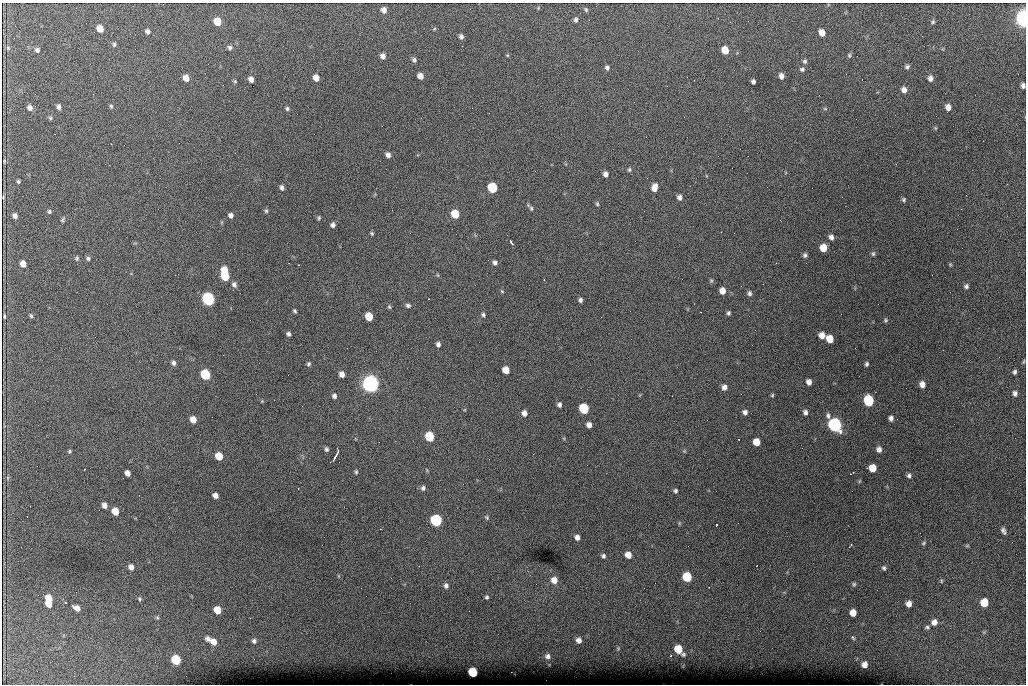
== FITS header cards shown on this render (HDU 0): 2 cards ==
NAXIS1  =                 1024 /fastest changing axis
NAXIS2  =                  682 /next to fastest changing axis

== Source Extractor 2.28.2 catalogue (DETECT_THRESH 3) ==
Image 1024 x 682 px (HDU 0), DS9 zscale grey, 1 PNG px = 1 image px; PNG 1028 x 686 px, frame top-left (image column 1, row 682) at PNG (2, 3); no overlay
Background 3960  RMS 41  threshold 124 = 3 sigma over >= 5 px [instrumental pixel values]
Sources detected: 195; all 195 listed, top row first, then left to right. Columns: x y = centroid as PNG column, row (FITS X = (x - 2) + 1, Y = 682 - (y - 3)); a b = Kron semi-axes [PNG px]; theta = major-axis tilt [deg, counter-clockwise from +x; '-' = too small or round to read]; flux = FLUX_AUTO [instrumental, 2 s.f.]
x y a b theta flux
538 8 6 3 72 2.4e+03
384 10 5 5 - 1.4e+04
586 10 6 4 -74 4.2e+03
1023 18 8 5 -86 1.2e+06
576 20 6 4 82 6.4e+03
217 22 6 6 - 5.4e+04
933 22 5 5 - 4.4e+03
100 29 6 5 - 3.2e+04
434 29 5 4 - 3.2e+03
147 31 5 5 - 8.9e+03
822 33 6 5 - 2.7e+04
461 36 5 5 - 8.1e+03
114 44 7 4 84 5.1e+03
462 46 3 2 - 2.5e+03
8 48 6 5 - 3.8e+03
230 48 6 6 - 7.7e+03
37 50 5 5 - 6.6e+03
725 50 6 5 - 4.1e+04
507 55 5 3 - 2.4e+03
849 55 6 5 - 4.3e+03
383 56 6 5 - 1.2e+04
414 60 6 5 - 6.8e+03
805 61 6 6 - 5.4e+03
907 67 6 6 - 5.8e+03
607 68 6 5 - 6.7e+03
802 69 5 4 - 5.6e+03
420 76 5 5 - 1.9e+04
781 76 6 5 - 1.1e+04
186 78 6 5 - 2.1e+04
316 78 6 5 - 2.2e+04
930 78 6 5 - 1.2e+04
251 79 5 5 - 1.4e+04
235 81 5 5 - 3.2e+03
753 82 4 4 - 7.2e+03
1023 86 6 4 -78 9.1e+03
904 90 7 6 - 1.2e+04
93 94 2 2 - 1.3e+03
111 106 5 4 - 3.9e+03
59 107 5 4 - 8.3e+03
948 107 6 5 - 1.7e+04
30 108 5 5 - 1.1e+04
287 109 5 5 - 5.2e+03
825 109 6 4 -1 3.2e+03
50 118 6 4 -48 3.9e+03
935 128 5 3 - 2.6e+03
983 141 3 2 - 3.1e+03
388 155 5 5 - 1.1e+04
4 161 4 2 - 2.4e+03
629 170 6 5 - 4.7e+03
606 174 5 5 - 1.1e+04
18 181 4 3 - 3.7e+03
654 187 8 6 76 2.2e+04
282 188 5 4 - 7.5e+03
492 188 6 6 - 1.7e+05
3 197 4 2 - 2.3e+03
679 197 6 5 - 1.1e+04
842 197 2 2 - 1.6e+03
904 200 5 5 - 4.5e+03
597 204 6 4 -70 4.0e+03
530 208 11 4 -50 6.4e+03
961 209 3 2 - 2.1e+03
266 211 6 5 - 4.5e+03
49 212 5 4 - 4.7e+03
455 214 6 5 - 7.6e+04
231 215 5 5 - 9.1e+03
15 216 5 5 - 1.0e+04
319 218 5 4 - 3.9e+03
63 220 8 4 51 4.7e+03
333 225 5 4 - 8.1e+03
372 233 5 4 - 3.8e+03
831 237 6 5 - 1.1e+04
511 242 5 2 - 5.6e+03
823 248 6 5 - 4.5e+04
873 254 6 5 - 5.2e+03
805 255 5 5 - 6.4e+03
77 258 6 5 - 4.6e+03
88 258 5 5 - 5.6e+03
495 263 6 5 - 7.7e+03
23 264 6 5 - 2.1e+04
950 264 6 3 -19 2.6e+03
225 270 5 4 - 4.6e+04
438 275 5 3 - 2.4e+03
225 276 8 6 -73 1.1e+05
711 281 5 5 - 3.7e+03
234 284 7 6 - 8.5e+03
966 286 6 6 - 6.6e+03
502 291 5 4 - 3.1e+03
722 291 6 5 - 2.4e+04
750 293 6 5 - 7.1e+03
208 299 7 6 - 6.6e+05
580 300 5 4 - 6.7e+03
408 305 7 5 -15 6.1e+03
389 307 6 4 -68 3.9e+03
295 311 4 3 - 4.4e+03
728 313 5 4 - 5.2e+03
483 315 6 4 -87 5.0e+03
4 316 4 2 - 3.5e+03
31 316 5 4 - 3.9e+03
369 316 6 5 - 7.2e+04
885 320 5 5 - 3.9e+03
288 334 4 4 - 6.4e+03
822 335 6 5 - 2.4e+04
830 339 6 5 - 4.8e+04
438 344 5 5 - 8.8e+03
1024 361 6 3 71 2.7e+03
174 363 6 5 - 8.4e+03
308 364 6 5 - 4.9e+03
867 364 4 3 - 5.4e+03
506 370 6 5 - 3.8e+04
1014 372 4 4 - 5.8e+03
342 374 5 5 - 1.6e+04
205 375 6 6 - 1.9e+05
809 382 5 5 - 1.4e+04
370 384 8 7 - 1.6e+06
922 384 6 5 - 1.9e+04
724 387 6 6 - 1.2e+04
1015 393 5 4 - 8.4e+03
772 395 5 4 - 3.3e+03
334 396 6 5 - 8.2e+03
672 396 2 2 - 1.2e+03
262 401 4 4 - 2.5e+03
869 401 7 6 - 2.3e+05
559 405 5 4 - 8.0e+03
584 409 6 6 - 1.9e+05
745 412 6 5 - 9.5e+03
805 412 6 5 - 8.8e+03
524 413 6 5 - 1.3e+04
891 418 5 4 - 9.6e+03
193 419 6 5 - 2.5e+04
589 425 5 5 - 1.4e+04
835 425 7 6 - 9.3e+05
429 436 6 6 - 1.3e+05
739 439 3 2 - 2.8e+03
756 442 6 5 - 3.7e+04
326 449 5 4 - 5.4e+03
879 449 6 5 - 1.3e+04
69 451 5 4 - 3.7e+03
338 451 4 2 - 3.7e+03
684 451 5 5 - 3.3e+03
219 456 6 5 - 5.6e+04
335 457 8 2 57 8.2e+03
872 468 6 6 - 4.8e+04
84 469 3 2 - 2.6e+03
356 472 6 4 -89 4.2e+03
127 473 5 4 - 1.3e+04
909 476 6 5 - 7.1e+03
859 481 6 3 71 2.6e+03
423 488 6 6 - 7.6e+03
675 491 5 4 - 5.3e+03
215 495 5 5 - 1.3e+04
104 505 6 5 - 1.4e+04
30 506 2 2 - 1.2e+03
115 511 6 5 - 3.9e+04
487 517 6 5 - 4.2e+03
436 520 6 6 - 4.0e+05
716 524 3 2 - 4.6e+03
1003 531 7 4 -68 7.9e+03
577 537 5 5 - 1.2e+04
923 543 7 4 29 4.0e+03
851 545 4 2 - 3.8e+03
967 546 6 4 1 3.0e+03
628 555 6 5 - 2.9e+04
603 556 5 4 - 6.2e+03
131 567 5 5 - 1.4e+04
884 568 6 4 -63 5.2e+03
687 577 6 6 - 1.3e+05
554 580 7 7 - 2.3e+04
941 581 5 5 - 3.6e+03
854 584 5 5 - 4.3e+03
446 586 7 6 - 8.6e+03
487 597 5 4 - 4.6e+03
49 598 7 5 -78 4.7e+04
139 599 6 4 -60 4.1e+03
984 603 6 5 - 7.1e+04
49 604 5 4 - 2.3e+04
909 604 5 5 - 1.9e+04
73 607 4 3 - 4.8e+03
77 608 5 5 - 1.5e+04
217 610 6 5 - 4.6e+04
853 613 6 5 - 3.1e+04
157 617 6 5 - 3.6e+03
934 622 7 6 - 1.7e+04
927 627 7 4 0 5.0e+03
853 637 7 4 -61 4.3e+03
208 639 8 7 - 1.1e+04
579 640 6 5 - 1.3e+04
254 641 6 5 - 7.3e+03
214 642 7 6 - 2.5e+04
618 648 6 4 -74 2.9e+03
678 649 8 6 -49 7.0e+04
548 656 6 6 - 9.3e+03
671 656 3 2 - 3.2e+03
176 660 6 6 - 1.5e+05
865 664 5 5 - 1.9e+04
473 672 6 5 - 1.4e+05
At the frame edge (FLAGS 8, measured only in part): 2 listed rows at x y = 1023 18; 1023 86

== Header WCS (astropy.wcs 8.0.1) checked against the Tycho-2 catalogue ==
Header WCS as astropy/WCSLIB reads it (CRVAL/CRPIX/CD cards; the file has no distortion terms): RA---TAN/DEC--TAN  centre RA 07:06:07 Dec +31:10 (106.53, +31.16 deg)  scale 1.44 arcsec/px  FOV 24.5' x 16.3'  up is -93 deg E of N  parity flipped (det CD > 0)
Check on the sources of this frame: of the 60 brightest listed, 8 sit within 2.2 arcsec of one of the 16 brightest Tycho-2 stars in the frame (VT <= 12.35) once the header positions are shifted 0.53 arcsec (0.49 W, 0.20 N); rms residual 1.11 arcsec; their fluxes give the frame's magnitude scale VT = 25.00 - 2.5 log10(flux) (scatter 0.18 mag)
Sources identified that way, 8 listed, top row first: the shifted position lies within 2.2 arcsec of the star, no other Tycho-2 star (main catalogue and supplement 1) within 4.4 arcsec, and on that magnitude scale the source's flux lands within +1.5 / -3 mag of the star's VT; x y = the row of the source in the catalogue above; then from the Tycho-2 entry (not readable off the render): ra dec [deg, ICRS J2000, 3 dp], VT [Tycho-2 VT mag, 2 dp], TYC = Tycho-2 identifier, HIP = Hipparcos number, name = IAU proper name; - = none
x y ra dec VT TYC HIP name
492 188 106.458 +31.151 12.35 2438-728-1 - -
205 375 106.551 +31.041 11.84 2438-663-1 - -
370 384 106.552 +31.106 9.20 2438-180-1 - -
869 401 106.550 +31.305 11.61 2438-184-1 - -
584 409 106.559 +31.192 11.79 2438-1039-1 - -
835 425 106.562 +31.292 10.01 2438-106-1 - -
436 520 106.614 +31.135 11.36 2438-550-1 - -
473 672 106.684 +31.152 11.76 2438-931-1 - -